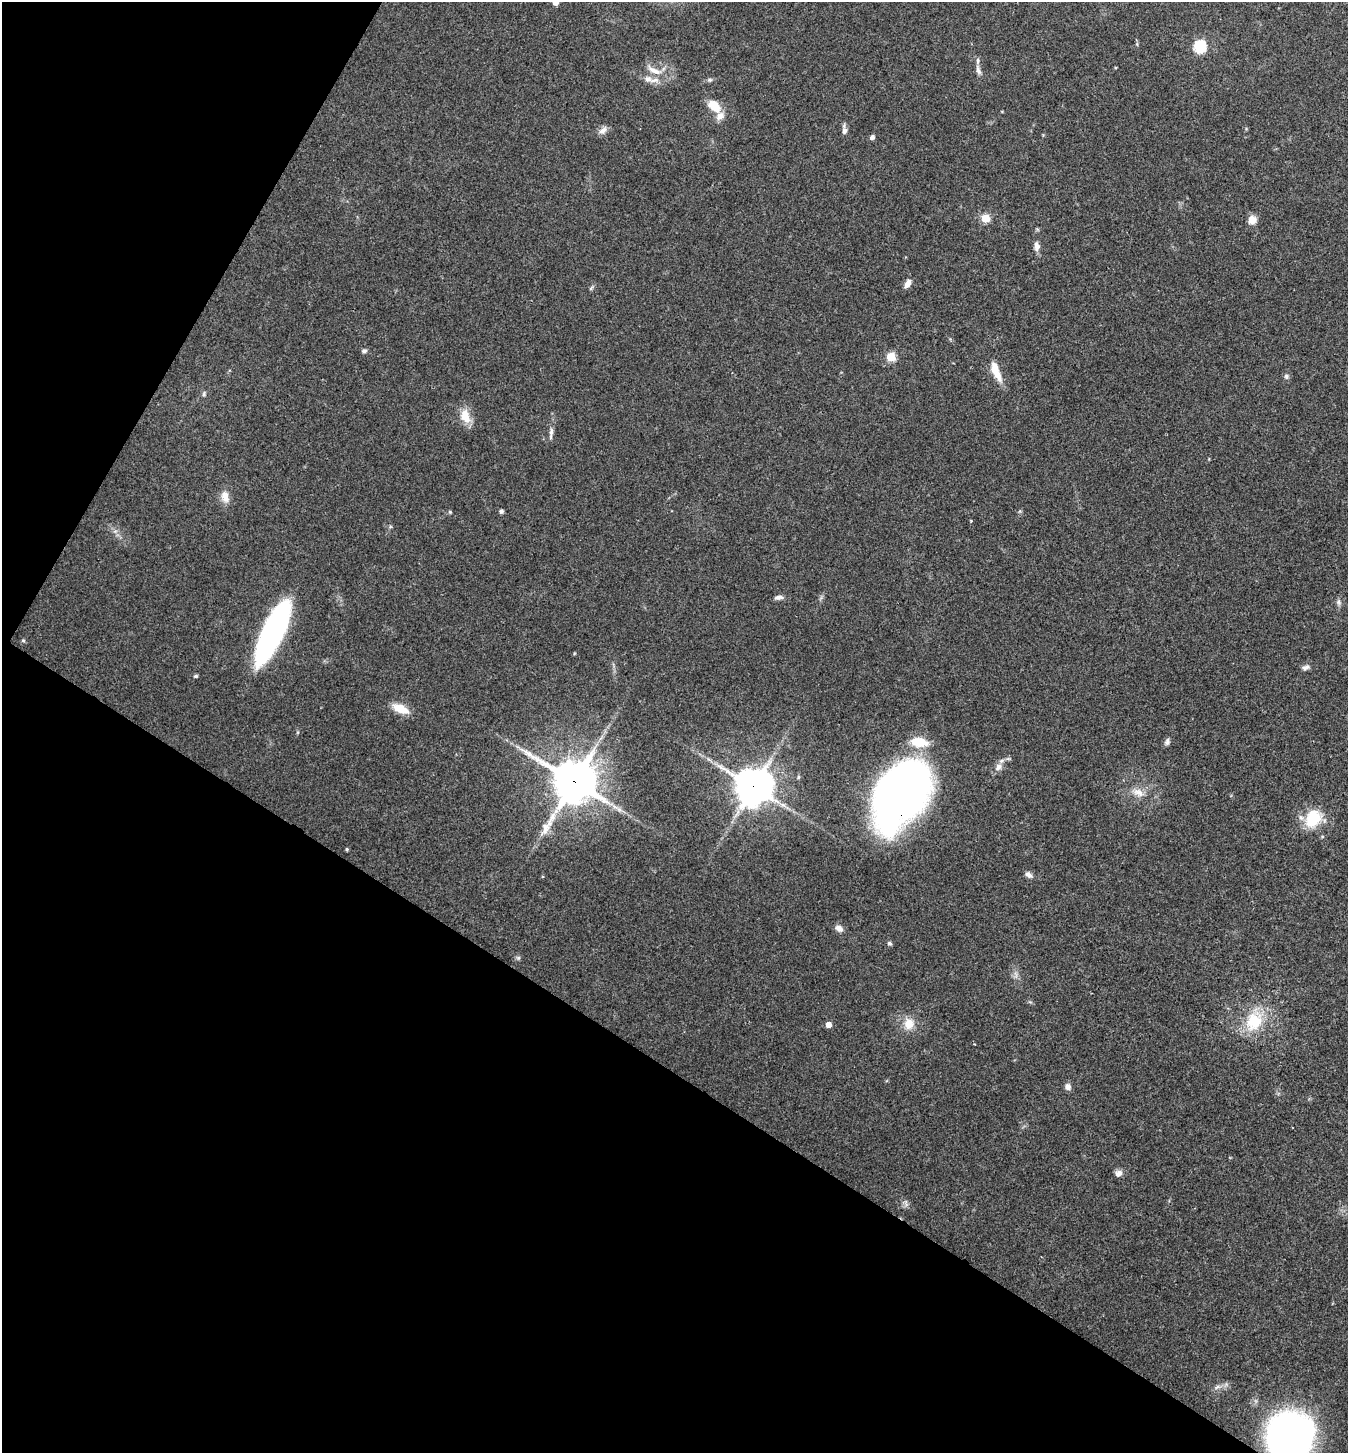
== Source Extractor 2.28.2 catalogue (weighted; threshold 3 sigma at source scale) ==
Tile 9 of 4 x 4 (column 1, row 3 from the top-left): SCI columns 150-1495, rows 1458-2908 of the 5820 x 5813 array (HDU 1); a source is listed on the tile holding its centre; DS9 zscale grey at full resolution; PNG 1350 x 1455 px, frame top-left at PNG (2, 2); no overlay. Shown black and unused: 33% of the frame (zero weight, under 3 of 4 exposures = <1% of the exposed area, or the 3 px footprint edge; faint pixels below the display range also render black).
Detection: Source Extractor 2.28.2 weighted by HDU 2 'WHT'; one run over the whole footprint, this tile lists its part. Background 0.0707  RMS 0.0055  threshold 0.0246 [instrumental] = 3 sigma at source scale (4.5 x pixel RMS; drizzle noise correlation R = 1.50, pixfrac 1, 0.05/0.05 arcsec/px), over >= 5 px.
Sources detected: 58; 4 inside a brighter listed object's ellipse — not listed separately; the other 54 listed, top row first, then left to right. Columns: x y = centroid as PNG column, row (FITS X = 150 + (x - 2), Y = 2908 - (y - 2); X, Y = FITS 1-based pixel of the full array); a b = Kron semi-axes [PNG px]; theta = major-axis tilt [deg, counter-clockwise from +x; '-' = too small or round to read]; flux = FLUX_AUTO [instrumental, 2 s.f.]
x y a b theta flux
555 2 4 4 - 3.9
1200 47 6 6 - 58
654 70 21 7 -28 5.4
978 70 14 5 -71 2.3
648 79 10 9 - 3.4
710 80 6 5 - 0.93
714 105 16 11 -44 9.4
603 130 12 7 35 2.8
844 131 10 7 -89 2.1
872 137 4 4 - 2.1
985 218 5 5 - 21
1252 220 8 8 - 5.2
1037 246 12 7 -87 2.9
908 283 10 6 57 4
591 288 7 4 46 0.88
364 351 7 5 15 1.1
891 357 5 5 - 26
996 371 26 8 -67 9.1
1286 376 7 6 - 1.3
204 394 7 5 80 1.1
465 416 18 11 -75 8.4
551 433 17 5 84 2.6
225 496 16 9 -75 5.3
501 511 5 4 - 1.2
450 512 4 4 - 0.69
971 521 3 3 - 0.47
778 597 11 5 4 1.9
1338 602 8 5 74 1.4
273 631 57 17 65 140
23 640 6 4 -1 0.68
1305 667 10 6 12 1.9
196 676 4 4 - 1
400 709 19 9 -23 9.6
1167 742 9 6 73 1.7
998 767 11 8 56 3.2
574 781 14 13 - 1900
753 787 13 12 - 1000
1138 792 17 9 -30 5.3
900 793 61 38 58 380
619 809 7 5 -1 1.5
1313 818 26 19 60 18
546 827 31 10 60 9.8
347 849 4 4 - 0.66
1028 875 11 6 -36 2.1
839 928 10 7 -26 3
889 943 5 4 - 1.4
518 958 6 5 - 0.97
1254 1021 27 23 66 22
828 1024 5 5 - 4.3
909 1024 14 13 - 7.7
1068 1087 8 7 - 2.6
1118 1173 9 8 - 2.7
1217 1387 8 4 37 1.4
1290 1436 38 36 48 270
Overlapping masked pixels (flux is a lower limit): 3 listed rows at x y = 574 781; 753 787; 900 793
Isophote crosses this tile's border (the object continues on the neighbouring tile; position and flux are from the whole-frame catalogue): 2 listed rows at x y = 555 2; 1290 1436